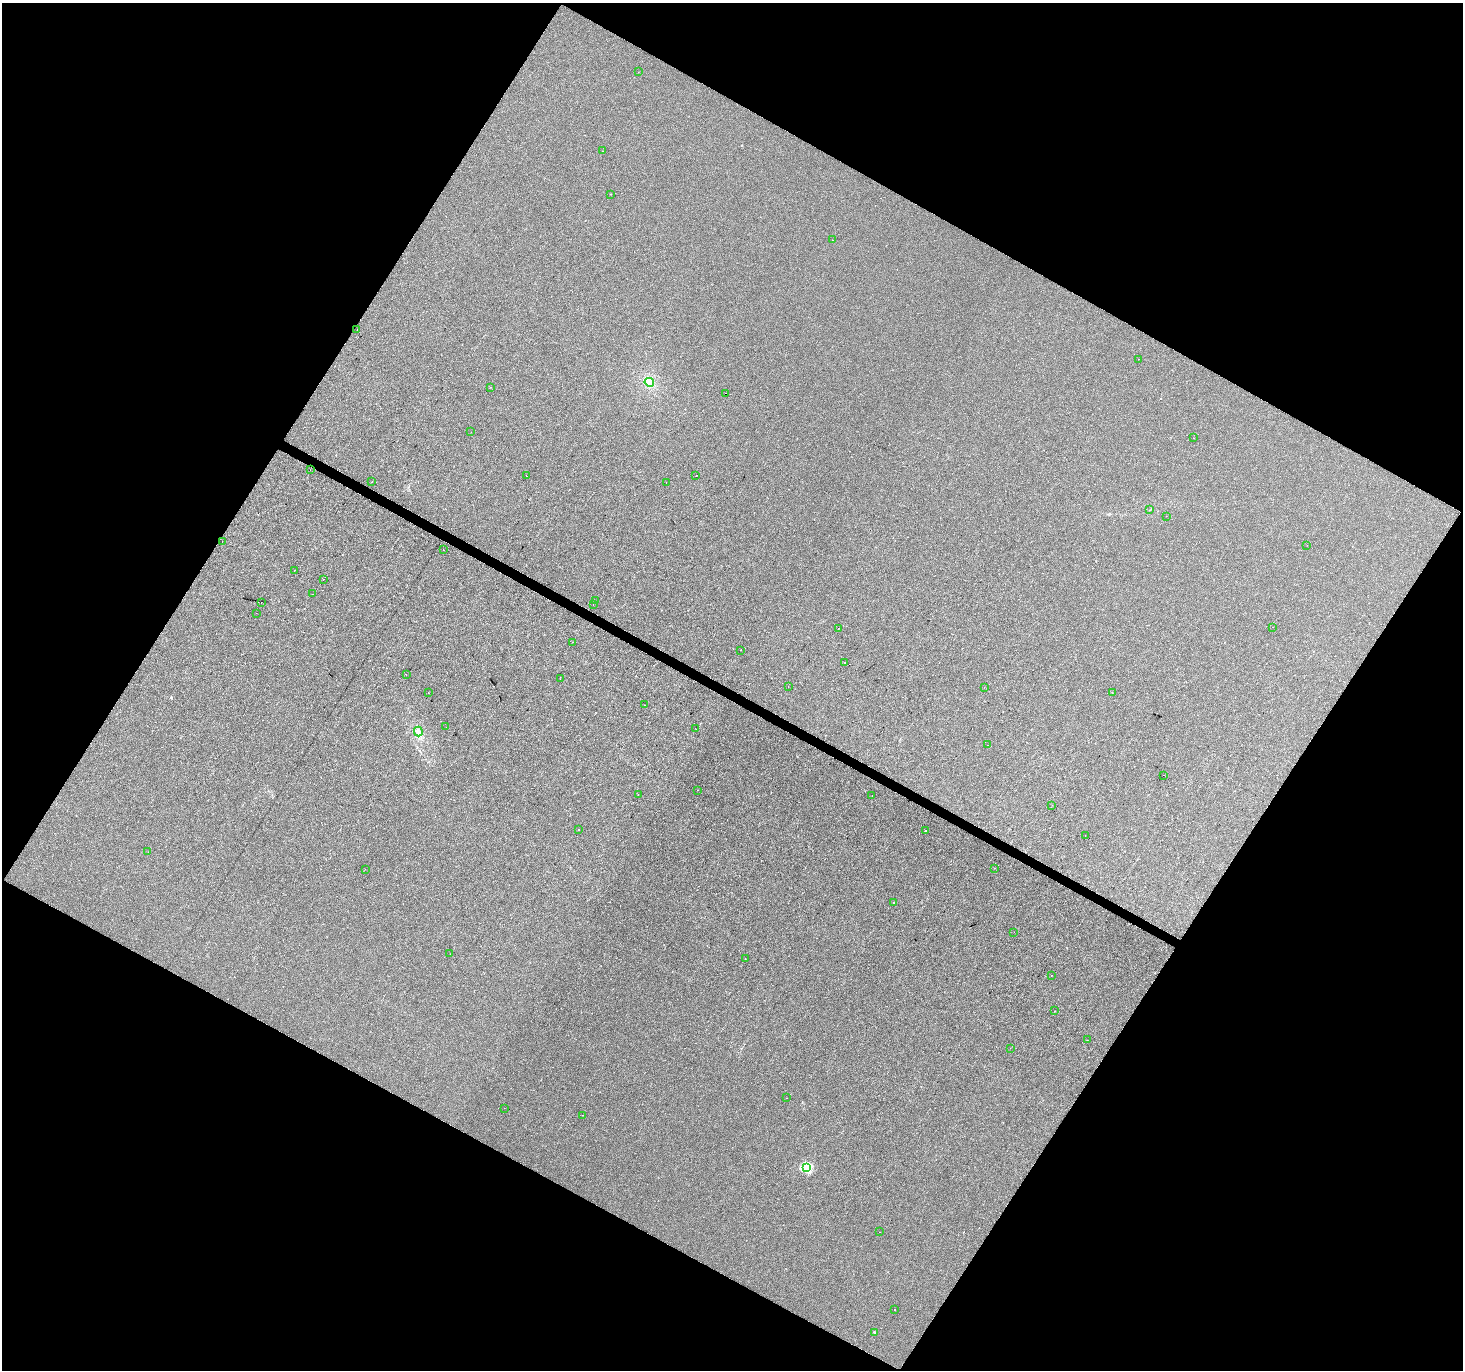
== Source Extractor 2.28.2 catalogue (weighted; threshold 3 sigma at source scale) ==
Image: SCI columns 7-5847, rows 261-5732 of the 5847 x 5926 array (HDU 1 of 3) = the unmasked area's bounding box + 8 px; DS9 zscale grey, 4 x 4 block average (1 PNG px = mean of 4 x 4 image px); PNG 1465 x 1372 px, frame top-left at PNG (2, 3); each listed source drawn as its Kron ellipse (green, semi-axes under 4 px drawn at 4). Shown black and unused: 48% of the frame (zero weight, under 2 of 3 exposures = <1% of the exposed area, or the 3 px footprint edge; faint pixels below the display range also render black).
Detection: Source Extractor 2.28.2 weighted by HDU 2 'WHT'. Background -6.75e-04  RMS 0.0041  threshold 0.0187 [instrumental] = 3 sigma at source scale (4.5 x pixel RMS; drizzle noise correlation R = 1.50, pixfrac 1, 0.0396/0.0396 arcsec/px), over >= 5 px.
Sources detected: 79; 9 cosmic-ray / hot-pixel residue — neither listed nor drawn; the other 70 listed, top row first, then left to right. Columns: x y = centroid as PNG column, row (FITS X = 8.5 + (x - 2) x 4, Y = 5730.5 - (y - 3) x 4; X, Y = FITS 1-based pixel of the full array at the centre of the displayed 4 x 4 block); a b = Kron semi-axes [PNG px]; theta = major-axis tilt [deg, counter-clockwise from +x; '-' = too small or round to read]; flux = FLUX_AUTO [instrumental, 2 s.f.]
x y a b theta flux
638 72 2 2 - 0.43
602 151 2 2 - 0.49
610 194 2 2 - 0.64
832 240 2 2 - 31
357 329 2 2 - 0.69
1139 359 2 2 - 0.59
649 382 5 4 - 8.6
491 387 2 2 - 0.59
725 393 2 2 - 1.5
471 432 2 2 - 0.43
1194 438 2 2 - 1.3
310 470 2 2 - 2.1
526 476 2 2 - 2.6
696 476 2 2 - 0.39
372 482 2 2 - 2.1
666 483 2 2 - 1.4
1150 510 2 2 - 0.57
1166 516 2 2 - 1.9
222 542 2 2 - 4.1
1307 545 2 2 - 0.29
443 550 2 2 - 0.53
294 570 2 2 - 3.4
323 579 2 2 - 0.62
313 594 2 2 - 2.1
596 601 2 2 - 0.87
261 603 2 2 - 0.6
593 604 2 2 - 0.62
256 613 2 2 - 1.4
1272 627 2 2 - 0.43
838 629 2 2 - 0.65
573 642 2 2 - 0.7
740 650 2 2 - 1.3
845 663 2 2 - 0.91
406 674 2 2 - 3.9
560 679 2 2 - 0.41
788 686 2 2 - 0.52
984 687 2 2 - 0.51
428 693 2 2 - 0.77
1112 693 2 2 - 1.2
644 705 2 2 - 0.65
446 727 2 2 - 0.44
695 728 2 2 - 1.3
418 731 5 4 - 8.6
987 745 2 2 - 0.46
1163 775 2 2 - 2.1
697 790 2 2 - 0.49
638 794 2 2 - 0.9
872 795 2 2 - 0.28
1052 805 2 2 - 0.64
578 830 2 2 - 3.2
925 830 2 2 - 7.3
1085 835 2 2 - 0.62
148 852 2 2 - 0.37
995 868 2 2 - 0.4
365 869 2 2 - 0.31
894 903 2 2 - 2.2
1014 932 2 2 - 0.71
450 954 2 2 - 0.48
745 959 2 2 - 4.5
1051 975 2 2 - 0.75
1054 1011 2 2 - 1.4
1087 1040 2 2 - 0.36
1010 1048 2 2 - 3.1
787 1098 2 2 - 1.8
504 1108 2 2 - 0.94
582 1115 2 2 - 0.34
806 1168 2 2 - 140
879 1232 2 2 - 0.45
894 1309 2 2 - 0.6
874 1332 2 2 - 7
Diffuse or blended objects may show on this block-average render without a row.